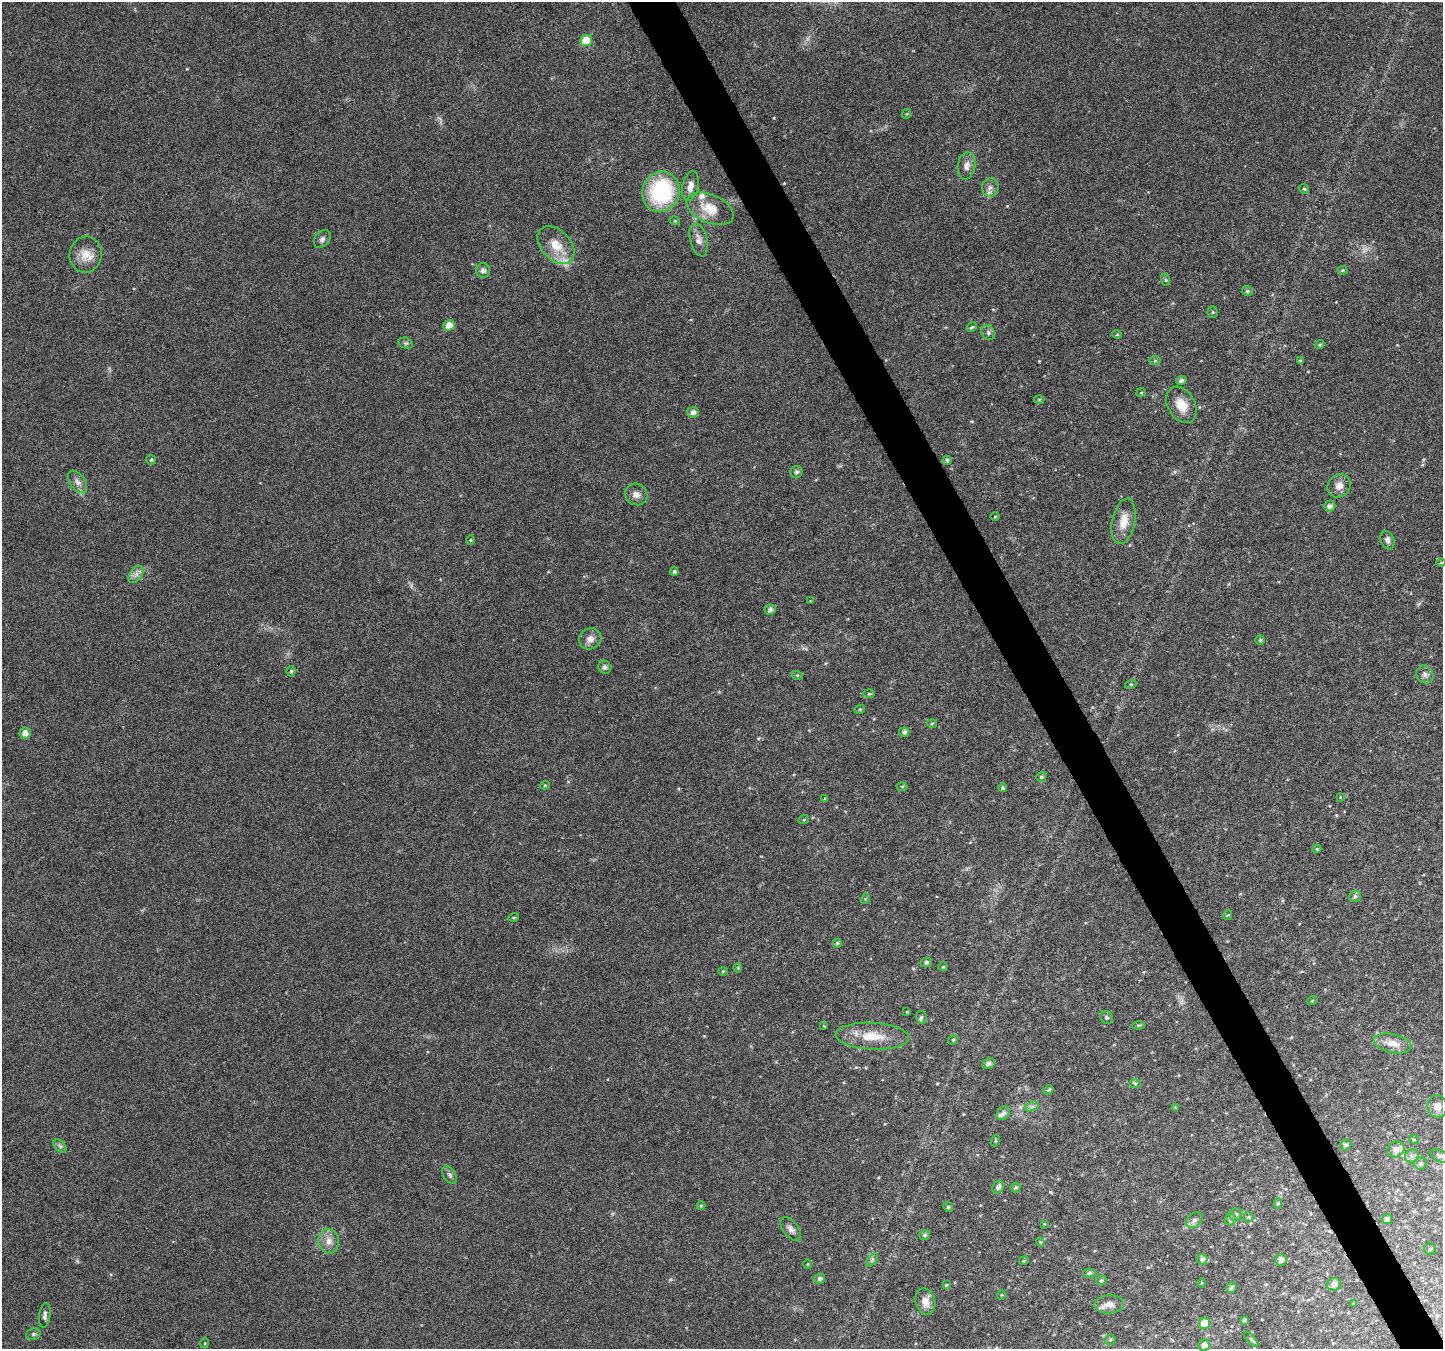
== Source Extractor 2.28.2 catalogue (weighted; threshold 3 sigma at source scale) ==
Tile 6 of 4 x 4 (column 2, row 2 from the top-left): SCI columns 1445-2885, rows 2855-4201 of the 5767 x 5649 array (HDU 1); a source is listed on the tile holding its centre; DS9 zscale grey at full resolution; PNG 1445 x 1351 px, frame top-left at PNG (2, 2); each listed source drawn as its Kron ellipse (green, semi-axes under 4 px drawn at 4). Shown black and unused: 3% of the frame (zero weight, under 4 of 8 exposures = <1% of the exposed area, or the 3 px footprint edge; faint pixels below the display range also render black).
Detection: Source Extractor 2.28.2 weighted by HDU 2 'WHT'; one run over the whole footprint, this tile lists its part. Background 0.0378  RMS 0.0028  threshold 0.0113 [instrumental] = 3 sigma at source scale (4.09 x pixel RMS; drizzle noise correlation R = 1.36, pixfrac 0.8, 0.0396/0.0396 arcsec/px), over >= 5 px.
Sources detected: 148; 2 too faint to see at this stretch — neither listed nor drawn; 5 inside a brighter listed object's ellipse — not listed separately; the other 141 listed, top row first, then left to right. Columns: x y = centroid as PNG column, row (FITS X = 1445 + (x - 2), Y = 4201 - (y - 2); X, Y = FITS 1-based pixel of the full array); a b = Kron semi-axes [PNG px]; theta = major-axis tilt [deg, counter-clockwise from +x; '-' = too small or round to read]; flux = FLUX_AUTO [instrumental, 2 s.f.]
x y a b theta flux
586 41 6 5 - 7.5
906 114 5 3 - 0.28
966 166 14 8 81 1.7
690 186 15 8 78 1.9
990 187 9 8 - 1.3
1304 189 5 4 - 0.35
661 192 20 18 71 25
710 209 25 14 -24 5.9
675 221 5 3 - 0.23
322 239 10 7 50 0.84
699 240 17 8 -75 1.8
556 245 22 14 -47 5
86 255 18 16 81 3.7
483 270 7 7 - 0.99
1342 270 5 4 - 0.36
1166 280 6 4 -71 0.3
1247 291 5 4 - 0.45
1213 312 5 5 - 0.35
449 325 6 5 - 2.6
972 327 5 4 - 0.46
988 332 8 6 -60 0.64
1117 334 5 4 - 0.3
406 343 7 5 -19 0.5
1320 345 5 4 - 0.35
1155 360 6 4 0 0.31
1300 361 4 4 - 0.46
1181 381 5 4 - 0.95
1141 393 5 4 - 0.31
1039 400 5 3 - 0.25
1181 405 19 13 -59 4.3
693 412 6 5 - 1.2
151 460 5 5 - 0.44
947 460 4 4 - 0.51
796 472 6 6 - 0.54
78 482 13 7 -54 1.4
1339 486 12 11 - 2
636 494 12 10 -31 1.6
1330 506 6 5 - 0.91
995 517 4 3 - 0.23
1124 521 23 11 78 3.7
470 540 4 3 - 0.22
1387 540 9 6 -70 0.96
1441 563 5 3 - 0.22
674 572 4 4 - 0.57
136 574 9 6 55 1.1
810 601 4 3 - 0.18
770 610 5 5 - 0.85
590 639 11 10 - 1.8
1260 640 5 5 - 0.31
605 667 7 6 - 0.8
291 671 5 4 - 0.43
1425 674 9 8 - 1.1
797 675 5 3 - 0.29
1131 684 6 3 17 0.27
869 694 5 3 - 0.31
860 709 5 4 - 0.33
932 724 5 3 - 0.27
904 732 5 4 - 0.89
25 733 5 5 - 1.6
1041 777 5 5 - 0.46
545 785 4 4 - 0.28
902 786 5 3 - 0.29
1003 788 4 3 - 0.56
1340 797 3 2 - 0.17
825 799 4 3 - 0.3
804 819 5 3 - 0.23
1317 849 4 4 - 0.28
1355 896 6 5 - 0.61
865 899 5 3 - 0.26
1228 915 5 3 - 0.24
514 917 5 3 - 0.24
837 943 5 4 - 0.53
926 962 5 4 - 0.63
943 967 4 4 - 0.28
738 968 4 4 - 0.28
723 971 5 4 - 0.29
1312 1001 5 3 - 0.23
907 1012 4 3 - 0.23
921 1017 6 5 - 0.45
1106 1017 7 6 - 0.5
1138 1025 6 4 6 0.35
824 1026 4 4 - 0.21
872 1036 37 13 -3 6.8
953 1040 5 4 - 0.48
1393 1043 19 9 -12 3
988 1063 7 5 26 1
1135 1083 6 4 -1 0.35
1048 1090 5 4 - 0.48
1032 1106 7 4 18 0.61
1437 1106 11 9 -80 1.8
1175 1108 4 3 - 0.28
1003 1113 7 6 - 1
1414 1140 5 3 - 0.19
995 1141 5 3 - 0.22
1346 1145 6 5 - 0.61
60 1146 8 5 -46 0.63
1396 1150 9 7 32 1.4
1412 1156 7 6 - 0.82
1439 1156 9 6 -29 0.54
1421 1163 6 6 - 0.68
450 1175 10 6 -56 0.71
998 1187 6 5 - 0.87
1015 1188 5 5 - 0.4
1278 1204 5 4 - 0.37
701 1206 4 4 - 0.26
948 1207 5 4 - 0.33
1236 1214 6 6 - 0.57
1248 1217 5 5 - 0.37
1230 1219 6 5 - 0.71
1387 1219 5 4 - 0.97
1194 1220 9 6 43 1
1044 1224 3 3 - 0.18
791 1229 14 7 -51 1.3
924 1235 5 5 - 0.51
329 1241 12 10 -80 2.2
1040 1242 4 4 - 0.31
1430 1249 6 6 - 0.45
1202 1259 5 5 - 0.79
872 1260 8 4 54 0.47
1281 1260 6 5 - 1.1
1024 1261 5 4 - 0.34
808 1264 5 3 - 0.21
1089 1273 6 4 2 0.52
820 1279 5 5 - 0.69
1101 1281 5 4 - 0.48
1202 1283 5 3 - 0.2
1334 1284 7 6 - 1.5
946 1285 4 4 - 0.28
1231 1288 5 4 - 0.72
1001 1295 5 3 - 0.2
925 1301 13 9 -72 2.5
1109 1304 15 9 2 2.1
1353 1304 4 3 - 0.32
45 1316 12 5 82 0.9
1245 1320 4 4 - 0.85
1204 1324 6 5 - 4.5
33 1334 7 5 21 0.52
1251 1339 9 3 -47 0.46
1110 1340 6 5 - 0.44
205 1343 5 3 - 0.2
1204 1345 6 5 - 1.8